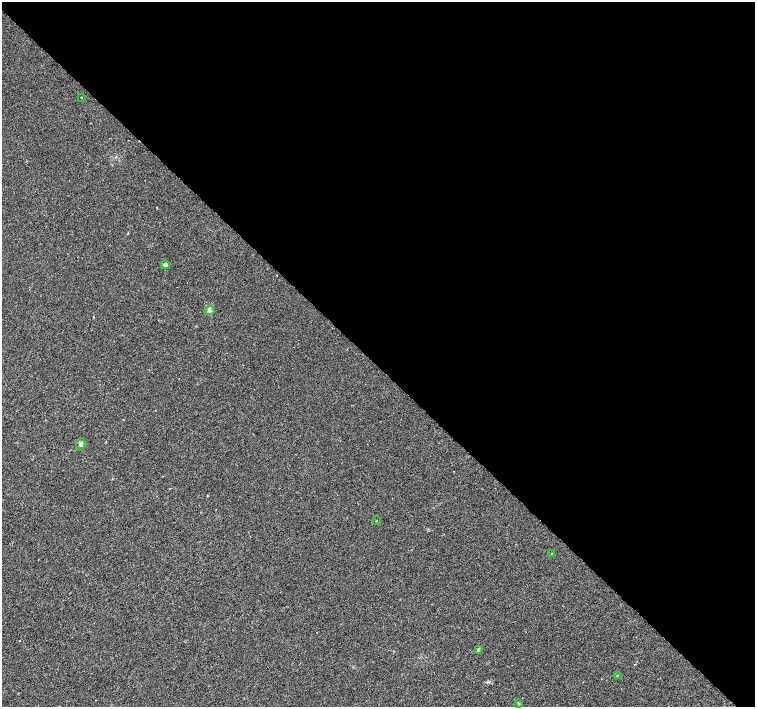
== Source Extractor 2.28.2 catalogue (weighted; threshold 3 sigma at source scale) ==
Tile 8 of 4 x 4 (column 4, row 2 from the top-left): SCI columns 4524-6029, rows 3042-4451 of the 6029 x 6018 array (HDU 1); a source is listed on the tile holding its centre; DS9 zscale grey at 2 x 2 block average (1 PNG px = mean of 2 x 2 image px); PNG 757 x 709 px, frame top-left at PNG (2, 2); each listed source drawn as its Kron ellipse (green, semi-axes under 4 px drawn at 4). Shown black and unused: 52% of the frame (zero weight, under 2 of 3 exposures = <1% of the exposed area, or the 3 px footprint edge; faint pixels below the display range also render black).
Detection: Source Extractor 2.28.2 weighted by HDU 2 'WHT'; one run over the whole footprint, this tile lists its part. Background 0.0207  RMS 0.0052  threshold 0.0236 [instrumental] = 3 sigma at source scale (4.5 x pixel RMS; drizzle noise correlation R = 1.50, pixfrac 1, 0.0396/0.0396 arcsec/px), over >= 5 px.
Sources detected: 10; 1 cosmic-ray / hot-pixel residue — neither listed nor drawn; the other 9 listed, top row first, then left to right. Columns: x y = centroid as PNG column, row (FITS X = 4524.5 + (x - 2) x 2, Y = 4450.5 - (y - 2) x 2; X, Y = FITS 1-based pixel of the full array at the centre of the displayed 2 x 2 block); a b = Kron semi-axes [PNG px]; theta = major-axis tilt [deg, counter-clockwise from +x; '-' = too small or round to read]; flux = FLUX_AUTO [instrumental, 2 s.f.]
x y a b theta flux
81 98 2 2 - 0.9
165 265 5 3 - 4.5
210 311 5 2 - 1.7
81 444 6 4 60 2.7
376 521 2 2 - 0.61
552 553 3 2 - 0.79
478 650 4 2 - 1.1
617 675 3 2 - 0.63
519 703 4 3 - 1